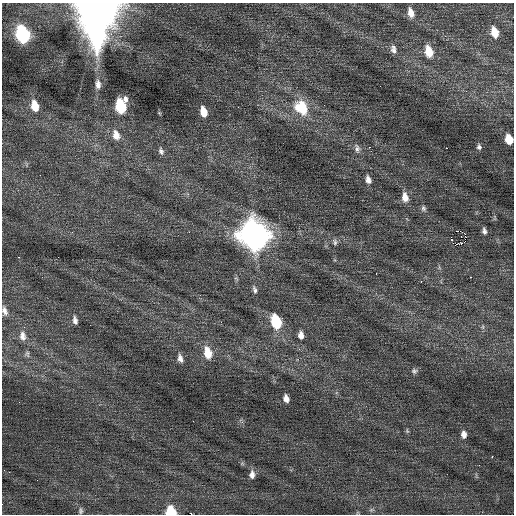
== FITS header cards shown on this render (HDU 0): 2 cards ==
NAXIS1  =                  512 / Axis length
NAXIS2  =                  512 / Axis length

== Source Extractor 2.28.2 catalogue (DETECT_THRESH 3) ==
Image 512 x 512 px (HDU 0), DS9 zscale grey, 1 PNG px = 1 image px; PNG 516 x 516 px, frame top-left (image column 1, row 512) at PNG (2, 3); no overlay
Background 0.166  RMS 0.82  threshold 2.46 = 3 sigma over >= 5 px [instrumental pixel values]
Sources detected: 53; all 53 listed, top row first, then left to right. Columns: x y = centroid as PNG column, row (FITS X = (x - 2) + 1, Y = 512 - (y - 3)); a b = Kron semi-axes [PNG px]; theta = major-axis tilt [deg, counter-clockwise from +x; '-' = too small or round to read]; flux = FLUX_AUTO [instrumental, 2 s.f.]
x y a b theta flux
411 13 10 5 -75 430
97 14 37 24 88 37000
494 32 11 7 -73 820
23 35 11 8 -73 7800
393 49 11 7 -81 250
429 51 12 7 -75 970
98 84 12 7 -87 290
125 99 7 6 - 250
324 105 2 2 - 29
35 106 11 7 -76 900
120 106 10 7 -78 3100
302 108 18 13 -56 2000
203 112 10 6 -77 710
116 135 14 9 -72 550
509 139 8 6 -75 840
369 147 2 2 - 330
479 147 7 5 -79 140
357 148 12 7 -82 220
446 148 3 2 - 140
161 151 10 6 -70 180
40 175 2 2 - 26
368 180 10 6 -73 280
405 197 11 7 -80 520
423 208 8 6 -66 140
458 231 3 2 - 950
484 231 9 5 -81 170
254 235 14 11 -71 68000
451 238 6 3 -73 360
335 242 9 6 -79 150
461 244 3 3 - 690
19 257 2 2 - 570
376 273 3 2 - 42
470 277 3 2 - 600
421 282 2 2 - 100
254 290 10 5 -70 160
4 311 11 6 -71 240
75 320 10 6 -79 210
276 322 11 7 -75 3100
301 335 9 7 -84 310
23 336 13 8 -84 340
208 353 13 8 -77 940
27 354 9 5 -80 140
180 358 10 6 -73 250
414 371 8 7 - 150
286 398 8 5 -72 310
407 431 7 5 -75 83
464 434 9 6 -88 290
492 456 3 2 - 120
9 472 2 2 - 100
252 475 10 7 88 290
371 510 6 4 19 89
81 511 9 6 -90 130
171 511 8 7 - 2100
At the frame edge (FLAGS 8, measured only in part): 4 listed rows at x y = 97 14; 509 139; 4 311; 171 511